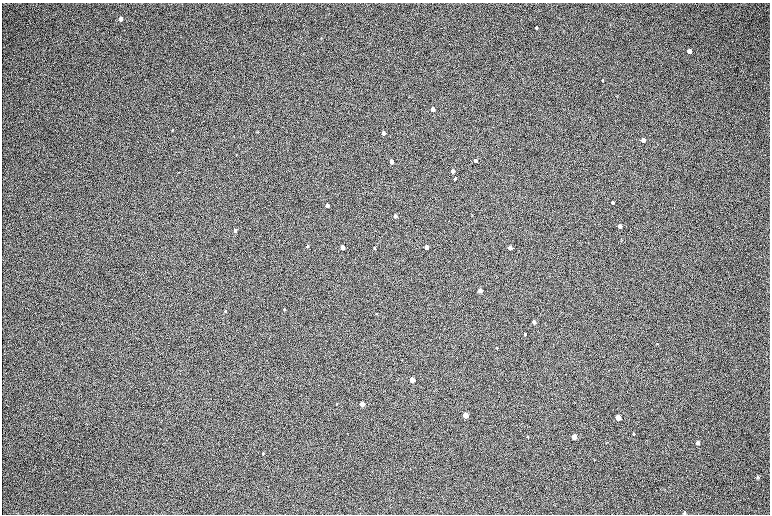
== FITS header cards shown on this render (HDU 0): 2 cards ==
NAXIS1  =                 1536 / length of data axis 1
NAXIS2  =                 1024 / length of data axis 2

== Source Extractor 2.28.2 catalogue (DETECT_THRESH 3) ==
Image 1536 x 1024 px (HDU 0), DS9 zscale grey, zoomed out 1/2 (1 PNG px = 2 x 2 image px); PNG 772 x 516 px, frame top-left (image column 1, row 1023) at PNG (2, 3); no overlay
Background 168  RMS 20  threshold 60.4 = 3 sigma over >= 5 px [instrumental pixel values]
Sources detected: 42; all 42 listed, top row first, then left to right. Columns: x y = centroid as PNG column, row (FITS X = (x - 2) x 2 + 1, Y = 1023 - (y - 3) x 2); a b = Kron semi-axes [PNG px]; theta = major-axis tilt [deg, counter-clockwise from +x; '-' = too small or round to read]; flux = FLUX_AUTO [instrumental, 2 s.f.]
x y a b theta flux
121 19 4 3 - 20000
536 28 3 2 - 4800
689 51 4 3 - 22000
602 80 4 3 - 3300
432 109 3 3 - 55000
172 130 3 2 - 2300
258 131 3 2 - 2000
383 133 3 3 - 26000
643 140 3 3 - 31000
475 160 3 3 - 15000
391 162 3 3 - 46000
452 171 3 3 - 32000
455 178 4 3 - 6100
613 202 3 3 - 8900
327 205 3 3 - 24000
395 216 3 3 - 16000
620 226 3 3 - 24000
235 230 3 3 - 19000
307 246 3 3 - 3600
342 247 3 3 - 46000
426 247 3 3 - 35000
374 248 3 3 - 4000
510 248 3 3 - 42000
480 290 3 3 - 41000
112 299 2 1 - 800
284 309 3 3 - 2900
225 311 4 3 - 4300
376 314 3 3 - 2500
534 322 4 3 - 20000
525 334 3 3 - 6000
497 348 3 2 - 2100
412 380 4 3 - 120000
362 404 4 3 - 71000
465 415 4 3 - 170000
618 417 4 3 - 110000
634 434 4 3 - 3400
527 436 4 3 - 2800
574 436 4 3 - 85000
697 443 4 3 - 12000
263 453 4 3 - 3000
758 477 5 4 - 5300
684 513 4 4 - 4000
At the frame edge (FLAGS 8, measured only in part): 1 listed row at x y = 684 513